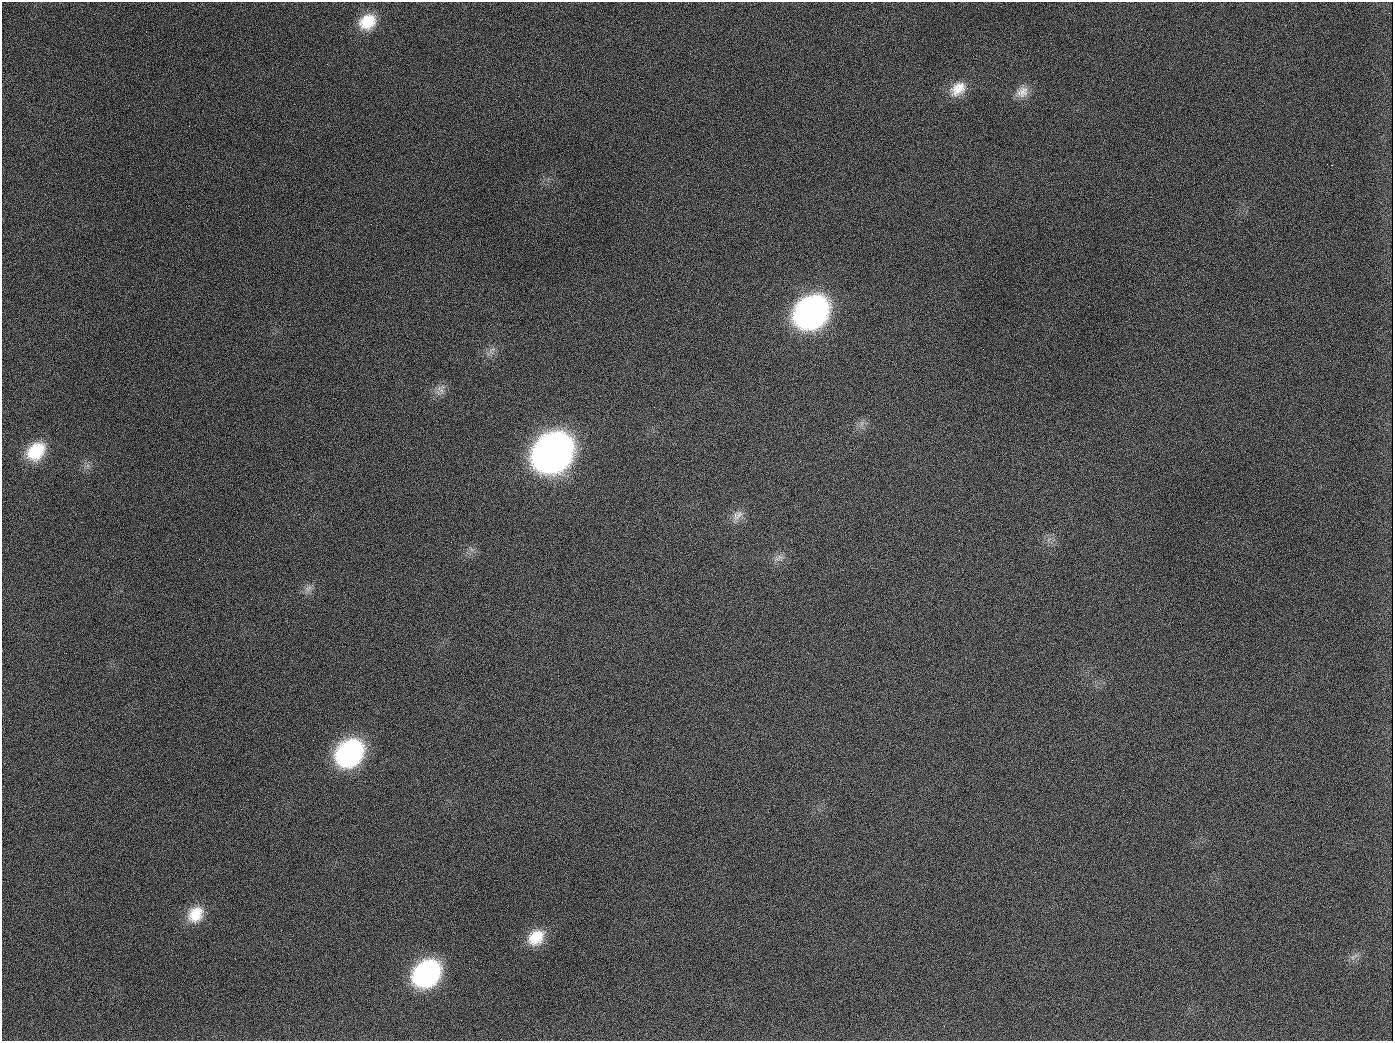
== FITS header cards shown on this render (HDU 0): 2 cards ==
NAXIS1  =                 1391
NAXIS2  =                 1039

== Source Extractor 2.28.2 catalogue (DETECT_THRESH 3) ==
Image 1391 x 1039 px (HDU 0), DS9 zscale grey, 1 PNG px = 1 image px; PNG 1395 x 1043 px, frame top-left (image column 1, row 1039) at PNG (2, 2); no overlay
Background 1410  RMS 67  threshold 201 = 3 sigma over >= 5 px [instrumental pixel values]
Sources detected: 19; all 19 listed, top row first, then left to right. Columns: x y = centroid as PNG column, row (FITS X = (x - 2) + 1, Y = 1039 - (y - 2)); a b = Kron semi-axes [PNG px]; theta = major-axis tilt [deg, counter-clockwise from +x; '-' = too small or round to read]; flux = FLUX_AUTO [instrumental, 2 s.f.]
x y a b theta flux
367 22 21 17 34 1.4e+05
958 89 23 16 38 8.9e+04
1022 92 17 14 46 5.5e+04
189 126 2 2 - 7.1e+03
1332 165 3 2 - 3.0e+04
811 312 24 19 40 2.5e+06
492 351 14 8 49 2.8e+04
440 390 14 7 -48 2.4e+04
654 407 3 2 - 3.9e+03
36 451 22 16 42 1.9e+05
553 453 25 20 44 5.7e+06
737 515 18 10 47 4.0e+04
780 557 10 7 -56 2.2e+04
308 588 12 8 44 2.5e+04
349 753 23 18 45 1.0e+06
195 914 21 17 52 1.2e+05
536 937 22 17 46 1.2e+05
426 973 23 18 43 1.0e+06
944 1026 2 2 - 5.9e+03